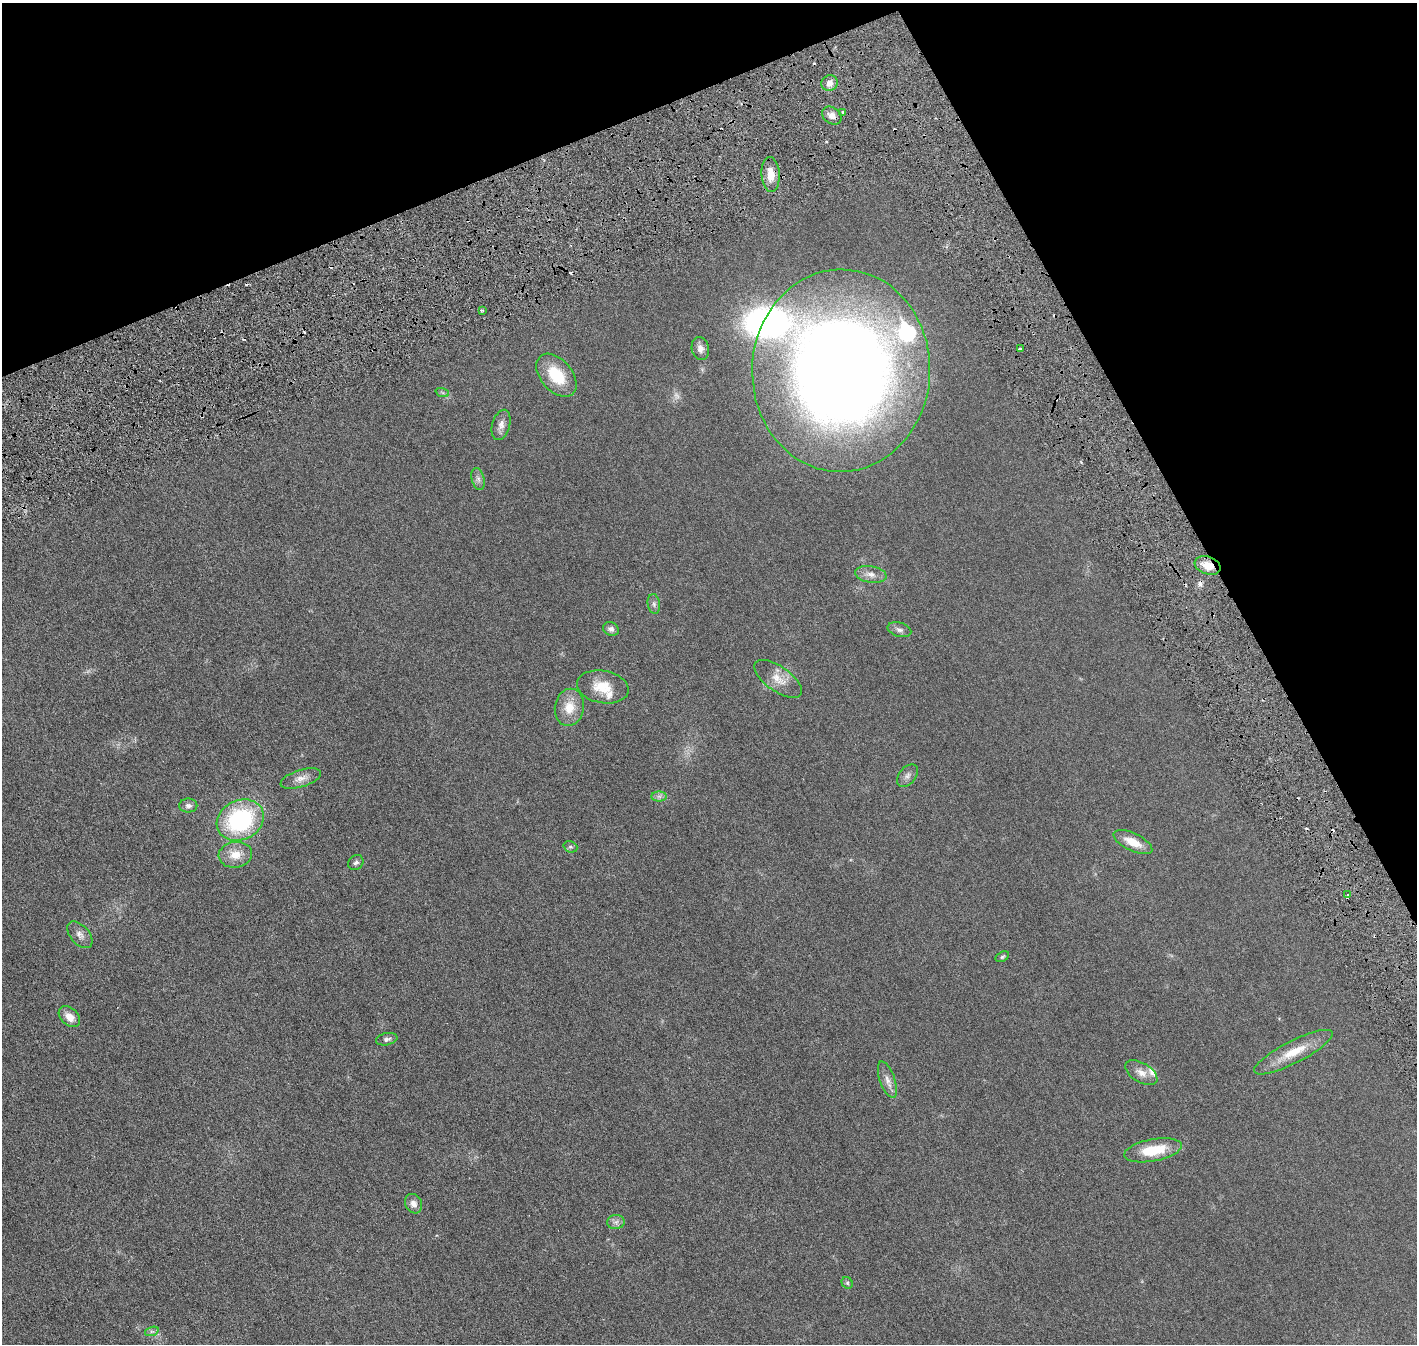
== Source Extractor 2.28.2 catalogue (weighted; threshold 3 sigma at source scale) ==
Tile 3 of 4 x 4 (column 3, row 1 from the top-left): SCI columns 2914-4328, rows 4210-5551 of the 5818 x 5839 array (HDU 1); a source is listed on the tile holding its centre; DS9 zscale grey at full resolution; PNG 1419 x 1346 px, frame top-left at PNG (2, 3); each listed source drawn as its Kron ellipse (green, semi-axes under 4 px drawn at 4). Shown black and unused: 22% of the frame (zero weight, under 3 of 6 exposures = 1% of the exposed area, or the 3 px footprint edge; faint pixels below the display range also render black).
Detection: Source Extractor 2.28.2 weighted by HDU 2 'WHT'; one run over the whole footprint, this tile lists its part. Background 0.0254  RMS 0.0043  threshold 0.0176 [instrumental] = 3 sigma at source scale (4.09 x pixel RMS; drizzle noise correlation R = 1.36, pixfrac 0.8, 0.05/0.05 arcsec/px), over >= 5 px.
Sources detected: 56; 1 too faint to see at this stretch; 9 cosmic-ray / hot-pixel residue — neither listed nor drawn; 4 inside a brighter listed object's ellipse — not listed separately; the other 42 listed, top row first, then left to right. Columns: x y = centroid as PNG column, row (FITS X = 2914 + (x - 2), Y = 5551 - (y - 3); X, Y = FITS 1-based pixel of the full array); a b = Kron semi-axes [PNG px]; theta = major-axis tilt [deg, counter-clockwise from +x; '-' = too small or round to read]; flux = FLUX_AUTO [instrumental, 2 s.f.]
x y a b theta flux
830 83 8 7 - 2.3
843 112 4 3 - 0.4
832 115 10 8 -35 2.4
771 175 17 9 -86 5.2
482 310 3 2 - 0.63
700 349 12 8 -77 2.2
1020 349 4 3 - 0.99
841 371 101 89 88 510
556 375 25 15 -49 13
442 392 7 4 -19 0.62
501 425 15 8 73 2.2
478 479 11 6 -75 1.5
1208 565 13 8 -18 4.6
871 574 16 8 -10 2.7
654 604 10 6 -81 1.1
611 629 8 6 -24 1.4
899 630 12 7 -16 1.5
778 679 28 12 -35 5.4
603 687 26 16 -11 8.4
569 707 19 14 80 6.4
907 776 13 8 51 1.7
301 778 21 8 17 3.1
659 796 7 5 0 1
188 806 9 7 -1 1.5
240 820 24 19 26 44
1133 842 21 9 -25 5.8
570 847 7 5 -19 0.63
235 855 16 13 8 5.3
356 863 8 6 42 1
1348 894 3 2 - 0.31
80 935 16 9 -48 2.4
1002 957 7 5 29 0.59
69 1017 12 8 -43 3.6
387 1039 11 6 11 1.1
1293 1052 44 11 27 9.4
1141 1073 18 9 -31 3
887 1080 19 7 -70 2.6
1153 1150 29 11 10 12
414 1204 10 8 -62 2.1
616 1222 9 7 2 1.4
847 1283 6 5 - 0.6
152 1331 7 4 18 0.75
Overlapping masked pixels (flux is a lower limit): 1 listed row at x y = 1208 565